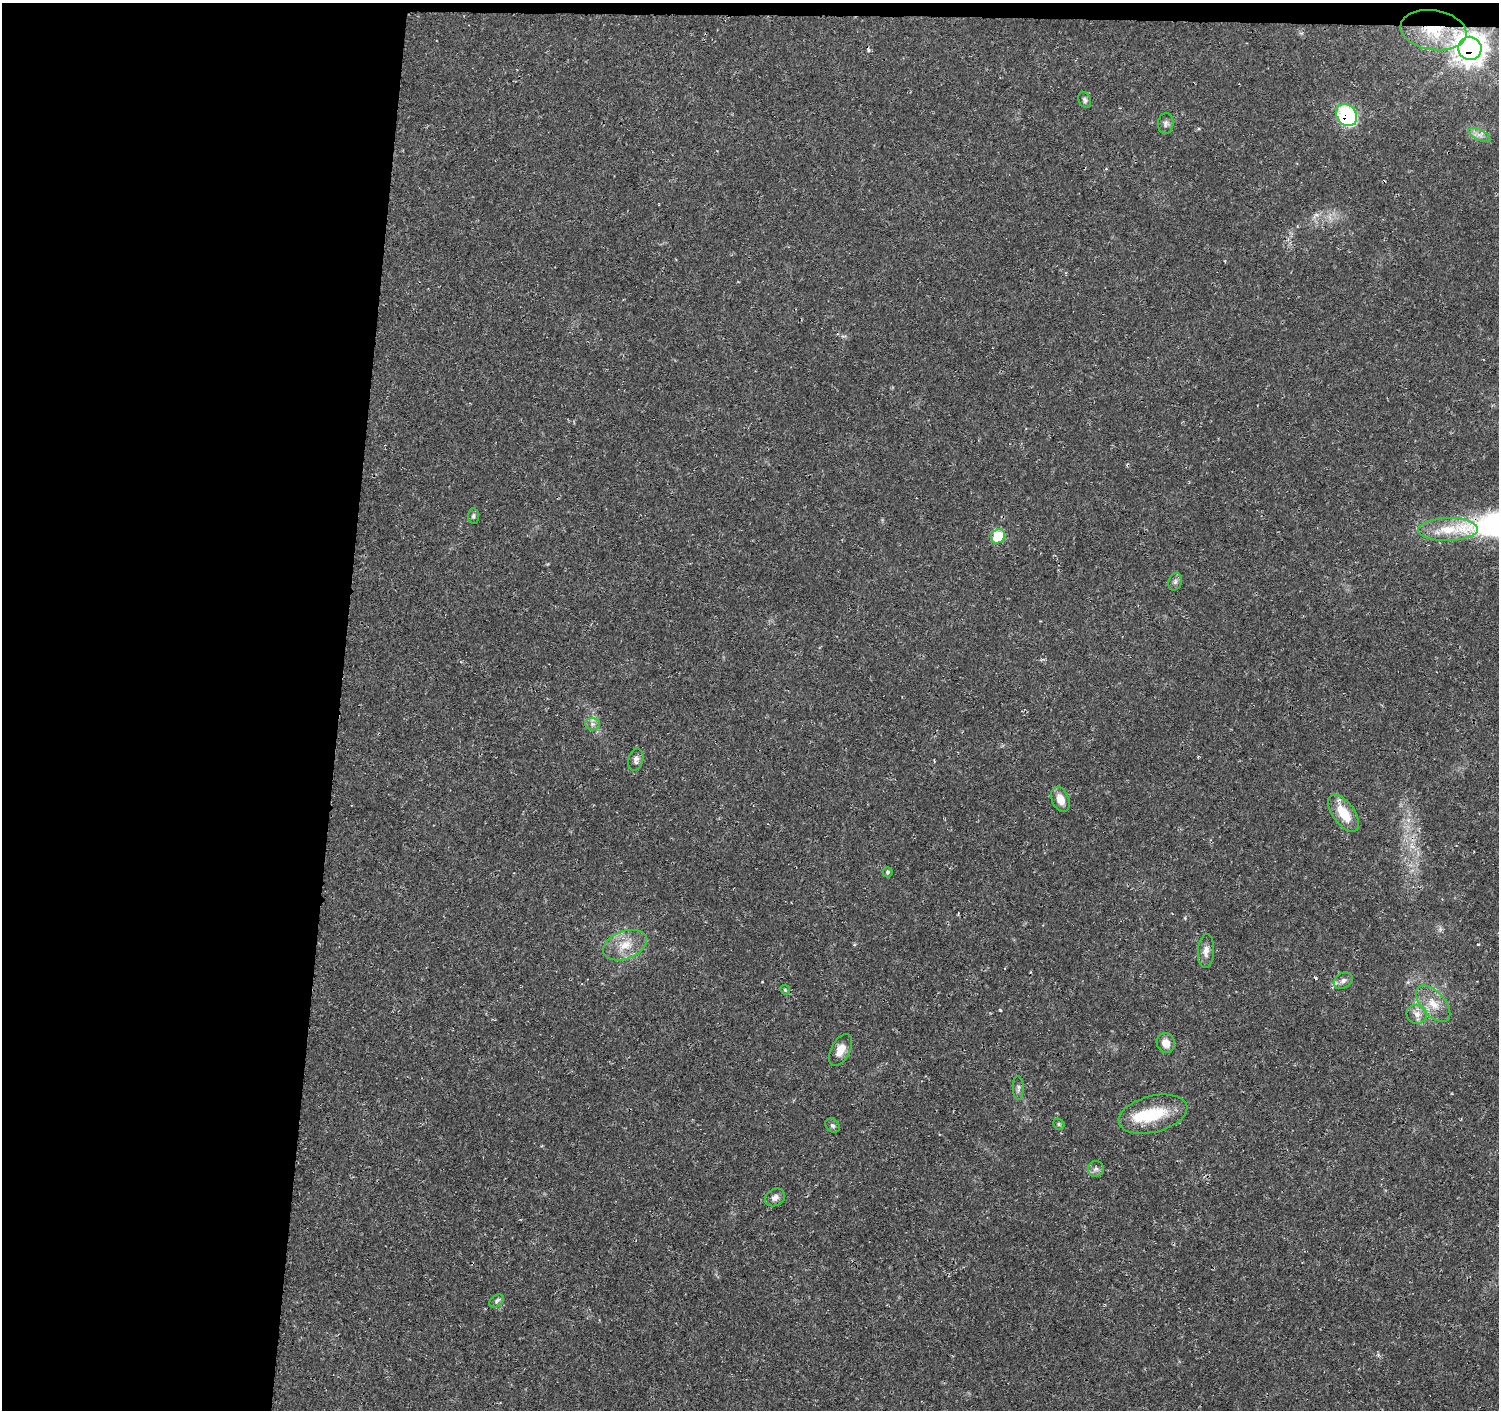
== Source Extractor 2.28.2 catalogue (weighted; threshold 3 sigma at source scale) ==
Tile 1 of 3 x 3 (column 1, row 1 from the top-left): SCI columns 3-1499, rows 3045-4452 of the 4502 x 4733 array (HDU 1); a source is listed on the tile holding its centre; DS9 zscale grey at full resolution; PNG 1501 x 1412 px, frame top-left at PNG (2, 3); each listed source drawn as its Kron ellipse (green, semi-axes under 4 px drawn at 4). Shown black and unused: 23% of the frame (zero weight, under 3 of 4 exposures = <1% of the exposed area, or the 3 px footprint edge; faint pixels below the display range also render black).
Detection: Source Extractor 2.28.2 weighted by HDU 2 'WHT'; one run over the whole footprint, this tile lists its part. Background 0.025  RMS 0.0028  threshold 0.0125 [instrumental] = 3 sigma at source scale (4.5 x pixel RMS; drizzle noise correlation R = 1.50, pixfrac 1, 0.0396/0.0396 arcsec/px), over >= 5 px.
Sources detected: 33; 1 inside a brighter object's white glare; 1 cosmic-ray / hot-pixel residue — neither listed nor drawn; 1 inside a brighter listed object's ellipse — not listed separately; the other 30 listed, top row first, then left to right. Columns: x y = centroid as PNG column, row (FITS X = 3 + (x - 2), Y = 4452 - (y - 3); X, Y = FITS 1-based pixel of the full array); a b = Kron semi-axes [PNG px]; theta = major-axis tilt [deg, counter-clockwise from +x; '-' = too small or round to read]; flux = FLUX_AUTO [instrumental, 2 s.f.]
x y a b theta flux
1433 30 33 20 -8 13
1470 48 12 11 - 330
1085 100 8 6 -66 0.74
1346 115 12 10 -50 39
1166 123 10 7 85 0.96
1479 135 12 5 -26 1.4
473 516 7 5 89 0.55
1448 529 30 11 2 7.3
998 536 7 6 - 13
1175 582 9 6 74 0.84
593 724 7 6 - 0.97
636 760 11 7 74 1.2
1060 799 13 8 -67 3.2
1344 813 21 11 -53 6.8
887 872 5 5 - 0.51
625 945 23 14 21 5.7
1206 951 17 8 86 2.1
1343 981 10 7 32 1.1
785 990 5 4 - 0.37
1433 1004 22 12 -49 4.6
1417 1014 10 9 - 1.9
1166 1043 10 9 - 3
840 1050 17 9 62 3.3
1018 1088 12 5 -88 0.81
1153 1114 35 18 14 12
1059 1124 6 5 - 0.45
833 1126 8 6 -43 0.66
1096 1169 8 7 - 1
775 1197 10 8 29 1.5
496 1301 8 5 38 0.69
Overlapping masked pixels (flux is a lower limit): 3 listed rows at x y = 1433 30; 1470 48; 1346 115
Unlisted compact peaks at least as high as the median listed source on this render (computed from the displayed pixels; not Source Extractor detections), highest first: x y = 1000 1010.